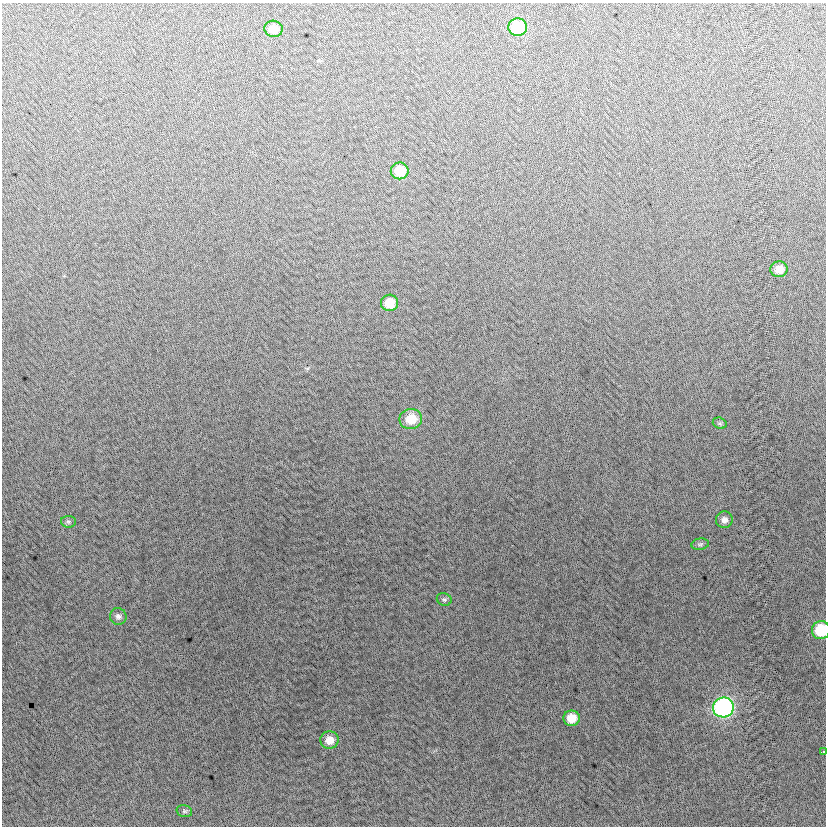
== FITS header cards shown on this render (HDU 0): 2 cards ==
NAXIS1  =                  824
NAXIS2  =                  824

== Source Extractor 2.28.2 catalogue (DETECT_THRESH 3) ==
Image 824 x 824 px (HDU 0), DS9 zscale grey, 1 PNG px = 1 image px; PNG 828 x 828 px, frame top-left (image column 1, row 824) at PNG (2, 3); each listed source drawn as its Kron ellipse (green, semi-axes under 4 px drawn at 4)
Background -4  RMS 13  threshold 38.1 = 3 sigma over >= 5 px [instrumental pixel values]
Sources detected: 18; all 18 listed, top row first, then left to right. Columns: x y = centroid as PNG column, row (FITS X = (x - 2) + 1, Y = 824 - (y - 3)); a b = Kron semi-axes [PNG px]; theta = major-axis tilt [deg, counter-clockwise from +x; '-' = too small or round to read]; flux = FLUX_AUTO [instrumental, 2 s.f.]
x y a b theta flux
518 27 9 9 - 49000
273 29 9 8 - 10000
400 171 9 8 - 21000
779 269 8 8 - 11000
390 303 8 8 - 16000
411 419 11 10 - 20000
720 423 7 5 -20 1800
724 520 8 8 - 4300
68 522 7 5 -3 2000
700 544 9 5 8 1900
444 599 7 6 - 1800
118 616 8 8 - 3400
821 630 9 9 - 35000
723 707 10 10 - 230000
572 718 8 7 - 15000
329 740 9 8 - 10000
823 751 3 3 - 2900
184 811 8 6 -15 1800
At the frame edge (FLAGS 8, measured only in part): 2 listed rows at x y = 821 630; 823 751